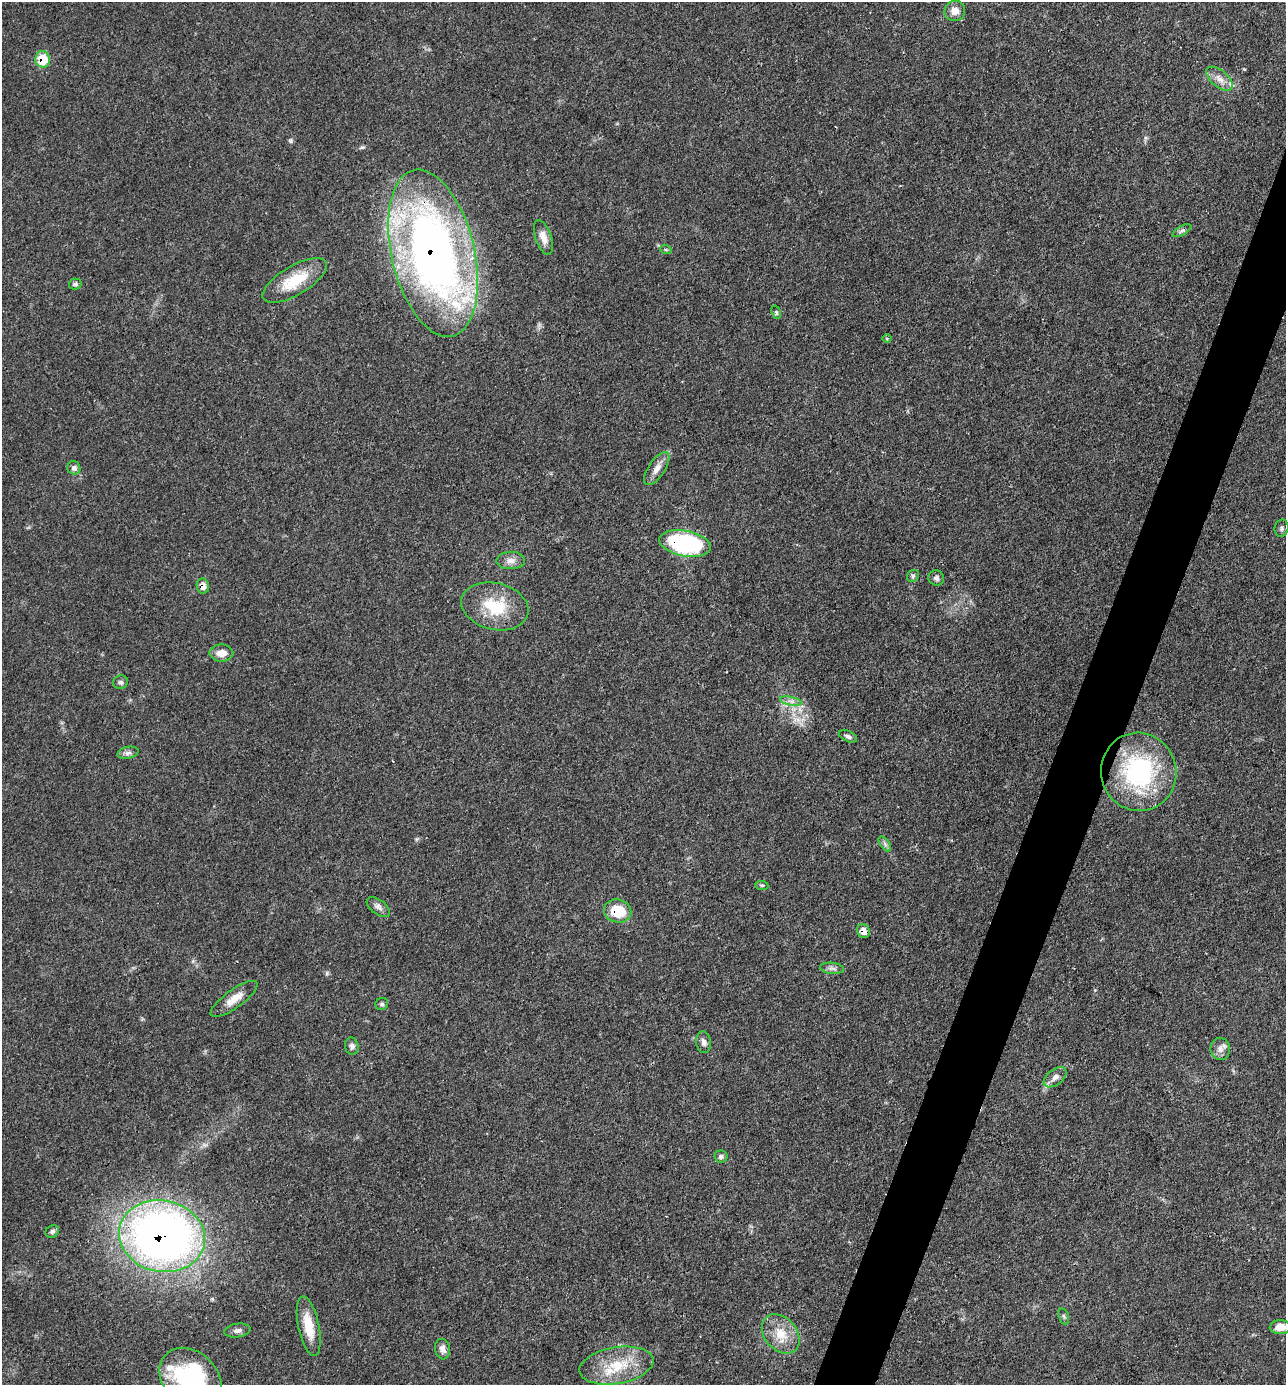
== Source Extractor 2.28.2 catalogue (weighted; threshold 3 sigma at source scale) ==
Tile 10 of 4 x 4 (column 2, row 3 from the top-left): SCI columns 1424-2707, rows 1383-2765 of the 5547 x 5532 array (HDU 1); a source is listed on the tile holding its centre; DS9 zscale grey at full resolution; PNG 1288 x 1387 px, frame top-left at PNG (2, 2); each listed source drawn as its Kron ellipse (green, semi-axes under 4 px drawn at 4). Shown black and unused: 4% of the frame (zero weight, under 3 of 4 exposures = <1% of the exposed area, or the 3 px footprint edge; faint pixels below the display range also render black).
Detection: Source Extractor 2.28.2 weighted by HDU 2 'WHT'; one run over the whole footprint, this tile lists its part. Background 0.102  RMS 0.0041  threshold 0.0183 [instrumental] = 3 sigma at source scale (4.5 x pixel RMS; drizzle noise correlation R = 1.50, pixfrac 1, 0.05/0.05 arcsec/px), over >= 5 px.
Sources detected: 50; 1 inside a brighter listed object's ellipse — not listed separately; the other 49 listed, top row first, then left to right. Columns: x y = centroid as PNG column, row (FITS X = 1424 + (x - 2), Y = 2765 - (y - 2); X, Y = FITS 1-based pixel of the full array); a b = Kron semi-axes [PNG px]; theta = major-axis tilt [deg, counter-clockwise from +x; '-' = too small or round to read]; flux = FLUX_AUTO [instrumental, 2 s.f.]
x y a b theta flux
955 11 10 10 - 3.6
43 59 8 7 - 11
1219 79 16 8 -41 3.8
1182 231 10 4 29 1
543 237 18 8 -72 4.1
666 250 6 4 -19 0.52
433 253 85 41 -77 280
295 280 36 14 30 16
75 284 6 5 - 0.9
776 312 7 4 -72 0.68
887 338 5 3 - 0.42
74 468 7 6 - 1.6
657 468 19 8 57 3.7
1281 528 9 7 77 1.1
685 543 26 12 -10 58
511 560 14 8 1 2.9
913 576 6 5 - 0.86
936 578 8 7 - 1.4
203 586 7 6 - 3.2
495 606 34 23 -13 19
221 653 12 8 0 4.1
121 682 7 6 - 1
791 701 11 3 -11 1.3
848 736 9 5 -23 1.2
128 753 10 6 12 1.4
1139 772 39 37 -75 55
885 844 9 4 -54 1
762 885 6 4 -6 0.62
378 907 13 7 -36 1.9
618 911 14 11 -12 12
863 931 7 6 - 3.5
832 968 12 5 -5 1.5
234 999 28 9 36 5.5
382 1004 7 6 - 0.92
704 1042 11 7 -81 1.9
352 1046 8 7 - 1.6
1220 1049 11 9 -79 2.6
1055 1077 13 7 37 2.6
721 1156 6 6 - 1.1
52 1231 7 6 - 1.1
162 1236 43 36 -12 310
1064 1316 8 5 -70 0.83
309 1326 30 10 -78 9.9
1280 1327 10 7 0 4.2
237 1331 13 7 8 1.7
781 1334 22 16 -49 9.3
442 1349 10 7 -82 2.3
616 1366 37 18 10 17
191 1379 35 27 -46 55
Overlapping masked pixels (flux is a lower limit): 7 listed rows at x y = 43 59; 433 253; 685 543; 203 586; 618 911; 863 931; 162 1236
Isophote crosses this tile's border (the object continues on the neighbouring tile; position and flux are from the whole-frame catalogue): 1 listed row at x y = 191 1379
Unlisted compact peaks at least as high as the median listed source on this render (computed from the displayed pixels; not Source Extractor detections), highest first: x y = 291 141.